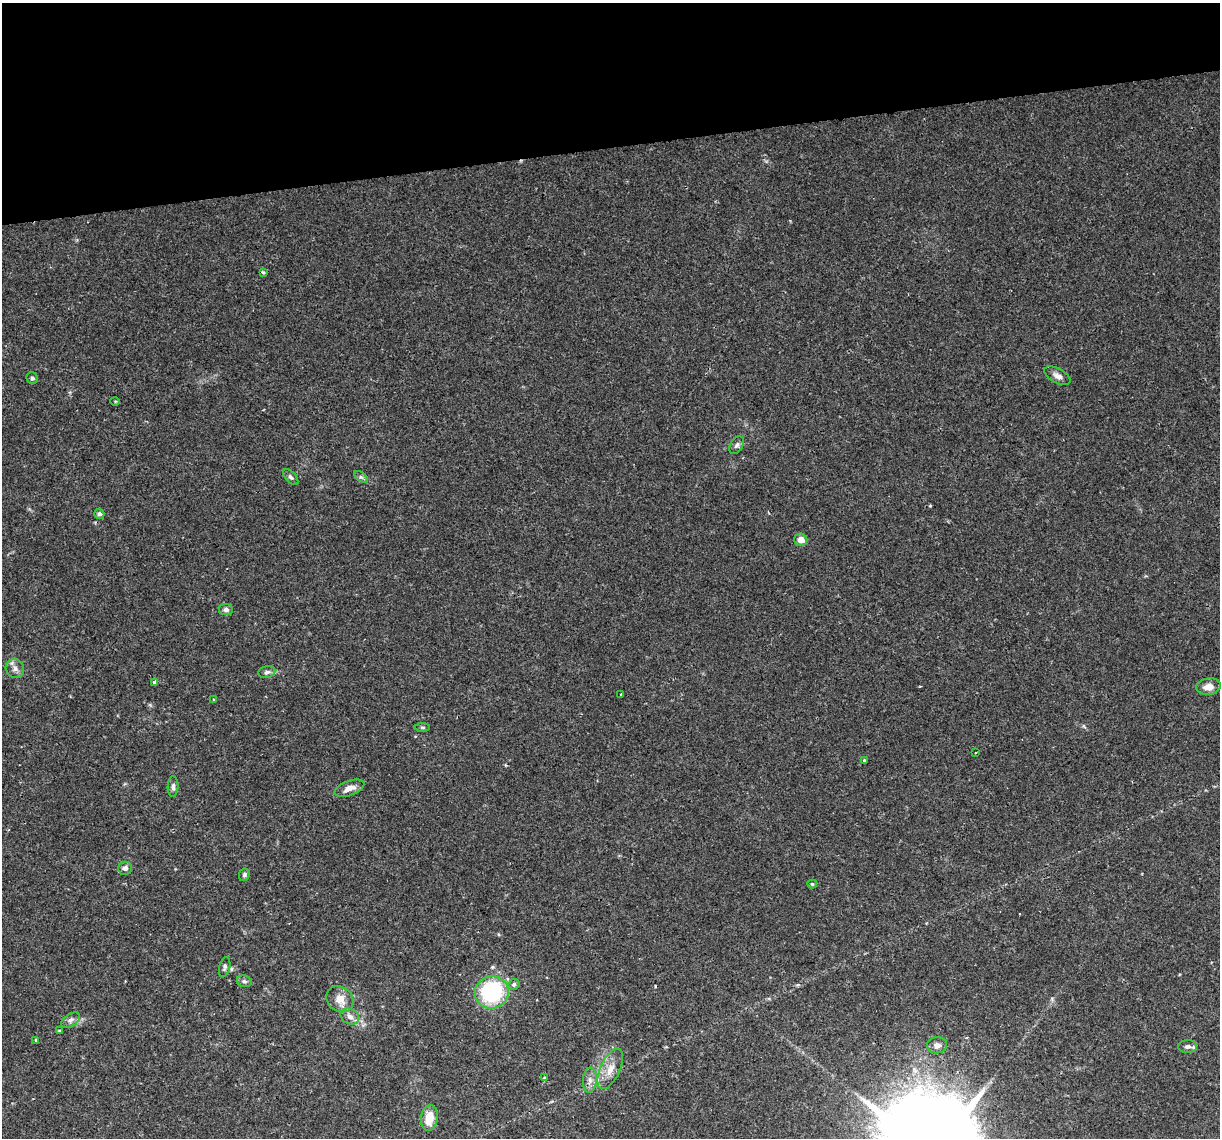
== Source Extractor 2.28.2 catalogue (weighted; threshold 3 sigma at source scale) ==
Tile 3 of 4 x 4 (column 3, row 1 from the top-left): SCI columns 2437-3654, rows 3483-4618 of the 4872 x 4645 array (HDU 1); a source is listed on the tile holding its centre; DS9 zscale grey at full resolution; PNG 1222 x 1140 px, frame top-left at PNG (2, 3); each listed source drawn as its Kron ellipse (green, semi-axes under 4 px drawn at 4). Shown black and unused: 13% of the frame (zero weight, under 2 of 3 exposures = <1% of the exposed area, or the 3 px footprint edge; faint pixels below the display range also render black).
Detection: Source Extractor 2.28.2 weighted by HDU 2 'WHT'; one run over the whole footprint, this tile lists its part. Background 0.0435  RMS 0.0031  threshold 0.0139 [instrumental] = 3 sigma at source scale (4.5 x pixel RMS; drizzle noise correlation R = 1.50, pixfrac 1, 0.0396/0.0396 arcsec/px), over >= 5 px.
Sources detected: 40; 1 cosmic-ray / hot-pixel residue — neither listed nor drawn; the other 39 listed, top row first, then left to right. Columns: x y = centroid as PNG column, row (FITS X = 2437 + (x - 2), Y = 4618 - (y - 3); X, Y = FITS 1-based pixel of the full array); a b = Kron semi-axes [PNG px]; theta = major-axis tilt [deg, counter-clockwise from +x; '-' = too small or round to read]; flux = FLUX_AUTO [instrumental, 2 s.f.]
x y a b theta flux
263 273 4 3 - 0.59
1057 376 14 7 -29 1.7
32 378 6 5 - 0.61
115 401 5 3 - 0.32
737 445 10 6 57 1
291 477 9 5 -46 0.79
361 477 8 4 -35 0.65
99 514 5 5 - 0.83
801 540 6 6 - 2.6
226 610 7 5 -6 1
15 669 10 9 - 1.5
267 672 8 6 14 0.9
154 682 4 3 - 0.69
1208 687 12 8 8 2.8
621 695 3 3 - 0.73
214 700 4 3 - 0.31
422 727 8 4 0 0.43
975 753 2 2 - 0.27
865 761 3 3 - 1.5
173 787 10 5 89 0.99
349 788 15 7 20 2.3
125 868 7 6 - 1.2
244 875 6 5 - 0.67
812 884 5 4 - 0.46
225 967 10 5 77 0.83
244 981 8 5 -14 0.76
514 984 5 5 - 0.73
492 992 17 16 - 29
340 999 14 12 -37 3.5
350 1016 9 7 -27 1.6
71 1020 10 6 33 1.2
60 1031 3 3 - 0.77
36 1040 4 3 - 0.33
937 1045 10 8 6 1.3
1187 1047 9 6 2 1.1
610 1069 22 10 65 4
545 1077 3 3 - 0.87
590 1080 12 7 85 1.8
429 1118 13 8 83 6